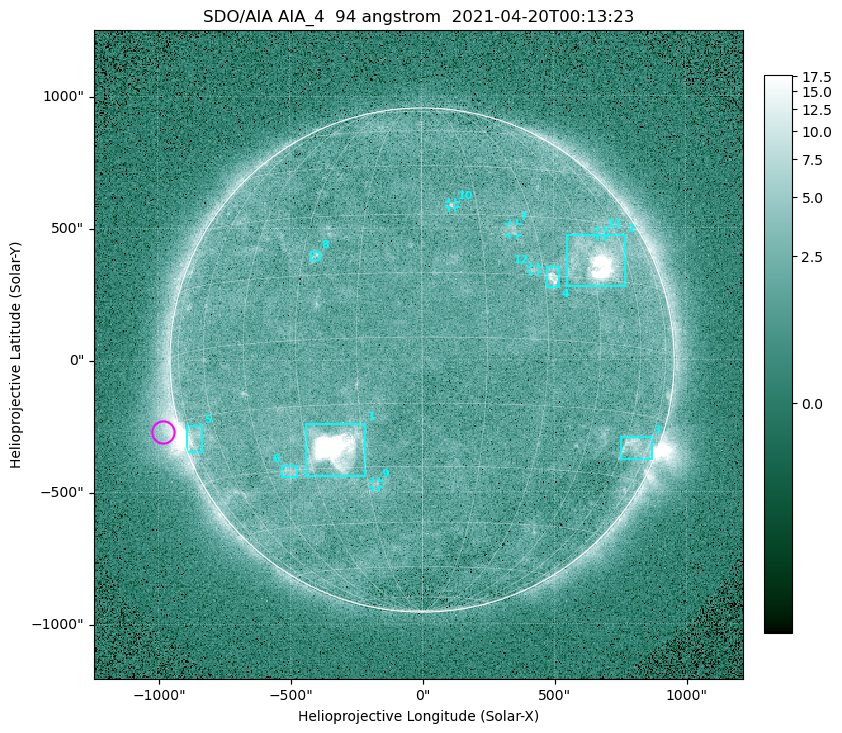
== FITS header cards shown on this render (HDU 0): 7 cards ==
TELESCOP= 'SDO/AIA '
INSTRUME= 'AIA_4   '
WAVELNTH=                   94
WAVEUNIT= 'angstrom'
DATE-OBS= '2021-04-20T00:13:23.12'
CTYPE1  = 'HPLN-TAN'
CTYPE2  = 'HPLT-TAN'

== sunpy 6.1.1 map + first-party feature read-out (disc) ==
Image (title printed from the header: SDO/AIA AIA_4  94 angstrom  2021-04-20T00:13:23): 512 x 512 px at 4.8 arcsec/px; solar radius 955 arcsec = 199 px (full disc in frame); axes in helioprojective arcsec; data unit not stated in the header (colour bar unlabelled)
Orientation: roll -0.138 deg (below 1 deg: not rotated)
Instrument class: DISC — disc imager (sunpy class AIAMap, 94 A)
Bright regions (active regions / flare kernels): reference = the median radial profile (limb darkening/brightening removed); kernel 5 px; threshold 5 sigma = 2.52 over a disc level ~1.74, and >= 1.15x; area >= 9 px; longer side >= 5 px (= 24 arcsec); searched inside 0.97 R_sun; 12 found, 12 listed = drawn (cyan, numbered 1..; 5 of them under ~33 arcsec drawn as corner ticks so the feature stays visible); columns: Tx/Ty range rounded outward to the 10 arcsec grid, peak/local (2 s.f.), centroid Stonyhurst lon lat
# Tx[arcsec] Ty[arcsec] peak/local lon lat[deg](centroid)
1 -440..-210 -440..-240 902 -22 -25
2 550..770 280..470 41 +48 +20
3 750..870 -380..-290 4.4 +66 -22
4 470..520 270..350 6.2 +32 +15
5 -900..-830 -350..-250 6.8 -72 -19
6 -540..-470 -440..-400 3.1 -38 -30
7 330..370 470..520 3 +24 +26
8 -420..-380 380..410 3.1 -27 +20
9 -190..-160 -480..-450 3 -13 -34
10 100..130 580..600 3.2 +8 +33
11 670..700 460..490 2.6 +53 +27
12 410..440 330..360 2.8 +28 +16
Off-limb structures (1.02-1.3 R_sun): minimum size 50 px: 5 found; the strongest spans PA ~90..115 deg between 1.02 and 1.21 R_sun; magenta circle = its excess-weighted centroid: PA ~105 deg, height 1.07 R_sun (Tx ~-980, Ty ~-270 arcsec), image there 4.3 x the reference